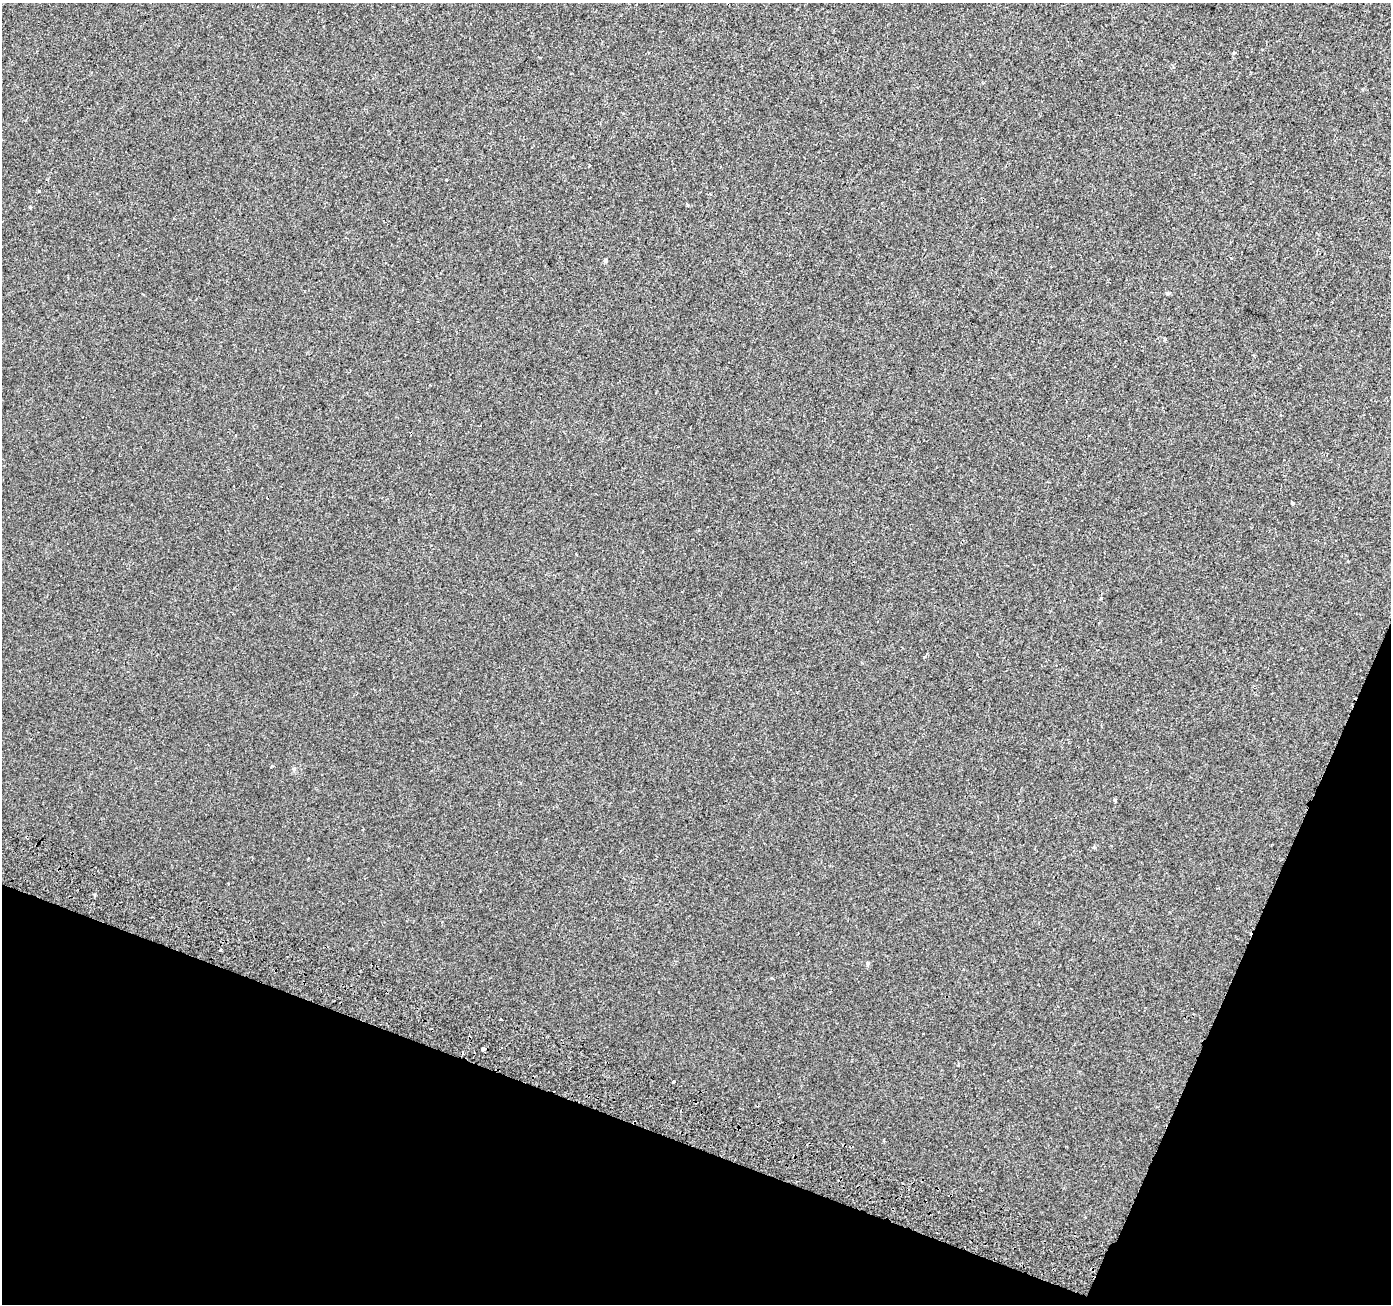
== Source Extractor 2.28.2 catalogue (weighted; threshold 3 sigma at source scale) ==
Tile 15 of 4 x 4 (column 3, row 4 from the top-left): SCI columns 2804-4192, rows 265-1566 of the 5613 x 5800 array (HDU 1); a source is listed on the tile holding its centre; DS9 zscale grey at full resolution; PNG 1393 x 1306 px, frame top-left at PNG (2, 3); no overlay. Shown black and unused: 19% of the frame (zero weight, under 2 of 3 exposures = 3% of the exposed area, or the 3 px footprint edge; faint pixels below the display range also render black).
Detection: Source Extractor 2.28.2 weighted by HDU 2 'WHT'; one run over the whole footprint, this tile lists its part. Background 5.47e-04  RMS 0.0039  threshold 0.0177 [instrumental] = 3 sigma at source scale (4.5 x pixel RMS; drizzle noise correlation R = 1.50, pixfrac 1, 0.0396/0.0396 arcsec/px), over >= 5 px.
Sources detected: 17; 2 cosmic-ray / hot-pixel residue — not listed; the other 15 listed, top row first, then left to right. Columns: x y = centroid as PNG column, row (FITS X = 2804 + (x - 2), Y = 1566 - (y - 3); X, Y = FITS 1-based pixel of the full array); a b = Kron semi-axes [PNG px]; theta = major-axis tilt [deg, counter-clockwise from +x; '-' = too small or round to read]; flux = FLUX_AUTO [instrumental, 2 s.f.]
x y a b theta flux
589 165 3 2 - 0.32
39 191 3 3 - 0.41
688 205 4 3 - 0.44
605 261 5 4 - 0.56
143 294 3 2 - 0.23
1292 503 3 3 - 2.9
1101 598 3 3 - 1
924 657 4 3 - 0.4
271 766 6 2 46 0.33
1115 800 3 3 - 0.84
220 950 3 3 - 1.6
868 963 6 4 85 0.54
500 1019 3 3 - 4.3
483 1049 4 3 - 4.7
674 1082 4 3 - 1
Unlisted compact peaks at least as high as the median listed source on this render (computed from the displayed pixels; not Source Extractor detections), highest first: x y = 30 207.